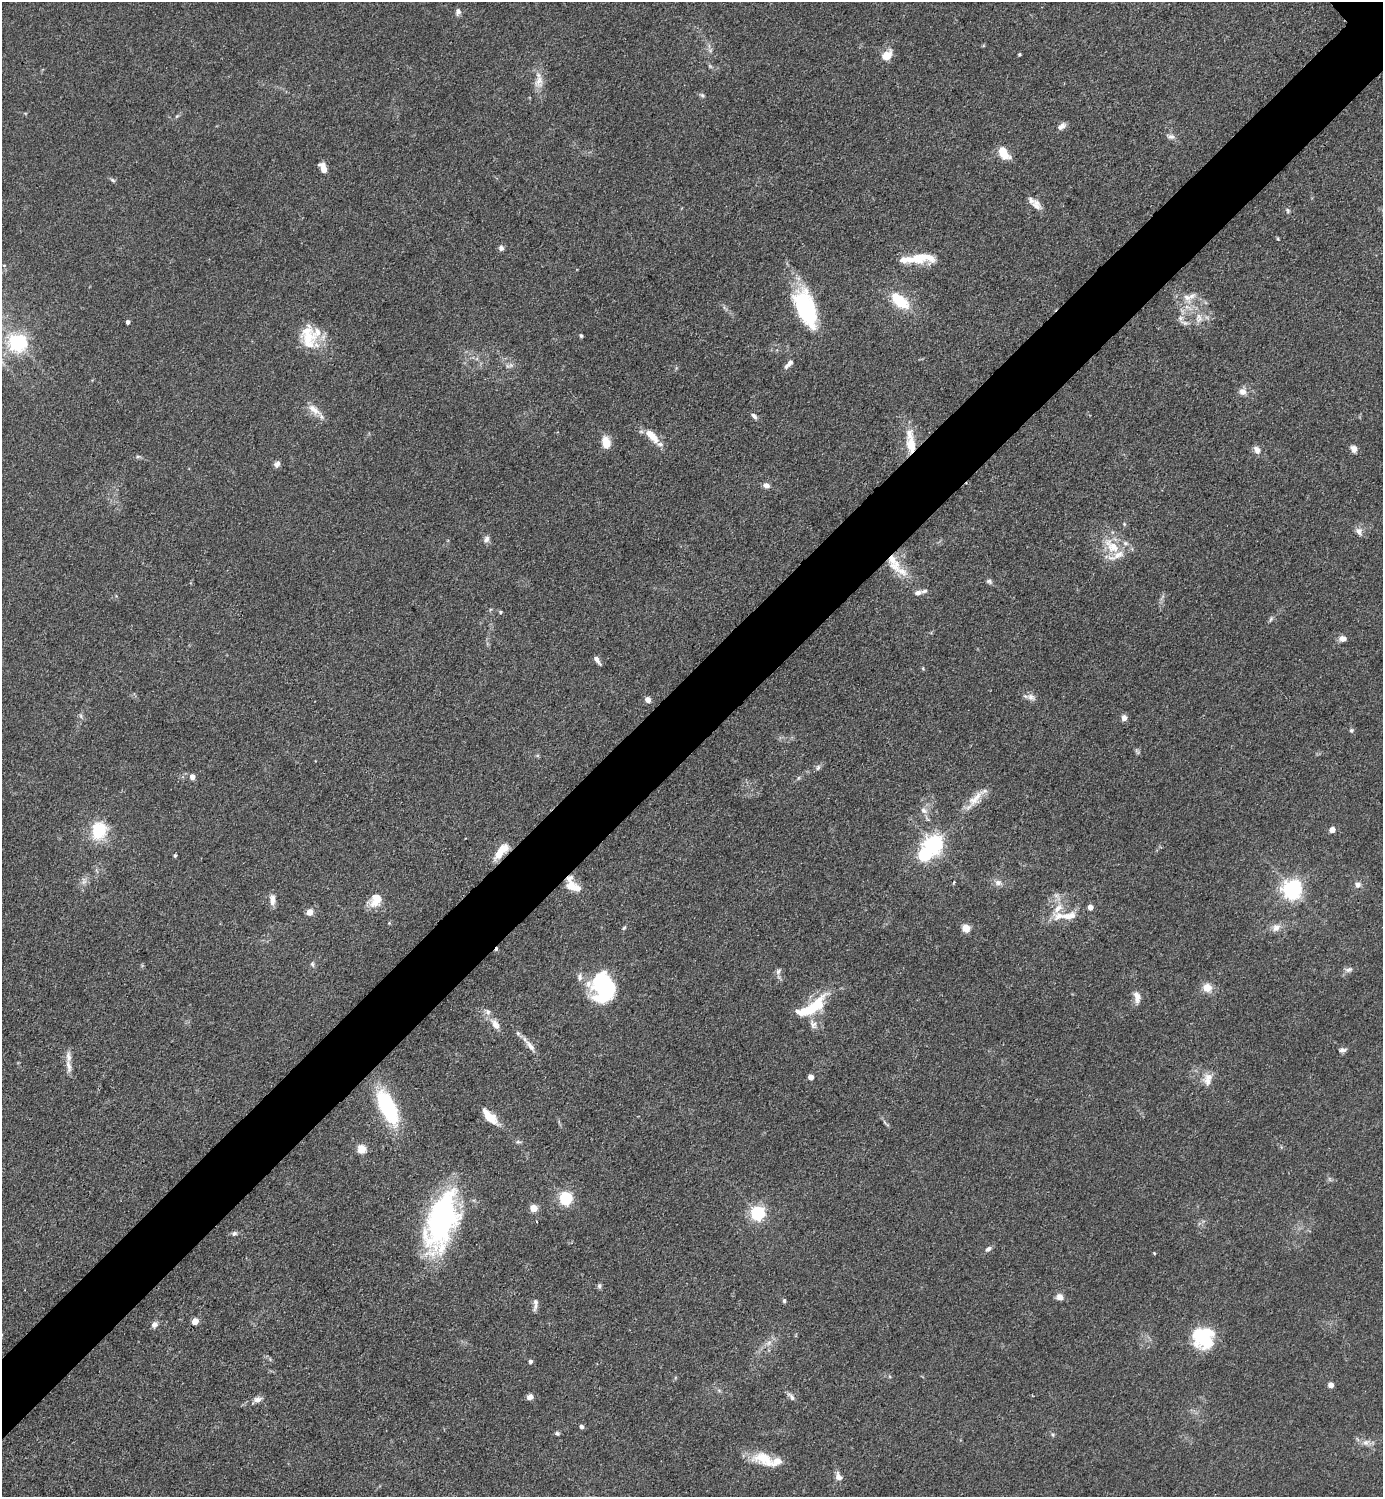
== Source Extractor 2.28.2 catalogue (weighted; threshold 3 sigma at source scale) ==
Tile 7 of 4 x 4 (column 3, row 2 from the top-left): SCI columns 3062-4442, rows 2991-4485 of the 5980 x 5982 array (HDU 1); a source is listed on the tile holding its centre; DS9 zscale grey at full resolution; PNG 1385 x 1499 px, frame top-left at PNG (2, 2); no overlay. Shown black and unused: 5% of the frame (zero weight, under 3 of 4 exposures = <1% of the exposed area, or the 3 px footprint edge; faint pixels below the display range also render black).
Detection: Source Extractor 2.28.2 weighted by HDU 2 'WHT'; one run over the whole footprint, this tile lists its part. Background 0.0863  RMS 0.0063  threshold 0.0286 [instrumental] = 3 sigma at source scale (4.5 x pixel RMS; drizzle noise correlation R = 1.50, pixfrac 1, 0.05/0.05 arcsec/px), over >= 5 px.
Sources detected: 155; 2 too faint to see at this stretch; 3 inside a brighter object's white glare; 1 cosmic-ray / hot-pixel residue — not listed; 26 inside a brighter listed object's ellipse — not listed separately; the other 123 listed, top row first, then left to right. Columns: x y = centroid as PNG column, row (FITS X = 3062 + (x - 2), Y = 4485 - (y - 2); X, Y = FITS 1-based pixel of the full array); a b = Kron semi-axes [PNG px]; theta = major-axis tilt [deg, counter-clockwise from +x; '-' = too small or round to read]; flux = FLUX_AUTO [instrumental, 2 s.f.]
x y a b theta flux
458 12 8 6 81 2.3
1019 54 3 3 - 0.84
887 55 13 9 42 8.1
539 81 21 12 88 7.7
702 96 8 5 -48 1.3
177 116 6 4 33 0.93
1062 126 11 7 38 2.8
1171 137 11 7 -5 2.6
1003 153 15 9 -53 10
323 168 12 7 -63 5.4
113 180 8 5 -28 1.2
1036 205 16 10 -53 5.5
1287 211 8 4 -81 1.1
1278 239 5 3 - 0.62
501 248 7 7 - 2
918 259 27 13 5 16
1187 298 15 8 -55 5.5
900 301 23 11 -41 24
806 308 42 19 -69 61
1199 318 14 9 -89 5.3
128 322 4 4 - 1.7
1185 323 11 6 -16 2.4
581 336 5 4 - 0.87
308 339 32 19 -86 20
18 343 6 6 - 240
790 362 9 6 62 2.1
511 365 7 4 18 1.5
1243 392 10 9 - 4.1
314 410 23 9 -34 6.7
754 416 8 5 -46 2
652 436 19 8 -45 12
606 442 8 6 -73 15
911 445 25 12 -82 14
1354 449 9 7 -65 3.2
1257 450 10 7 -56 3.9
138 456 6 4 19 0.96
277 464 8 6 51 2.7
766 485 8 6 -17 3.2
1124 524 5 5 - 0.8
1359 531 10 9 - 3.4
486 539 11 7 66 2.5
1112 546 28 13 -44 15
895 565 19 17 -80 12
989 581 8 6 -23 1.6
918 593 9 6 16 3.1
500 612 4 4 - 0.96
1271 619 8 5 60 1.3
1342 638 10 7 -1 2.9
597 660 10 4 -53 2.7
923 668 5 4 - 0.68
1031 697 11 8 -18 3.3
648 700 5 5 - 5
81 716 6 4 -71 1.1
1124 718 7 6 - 3.1
1351 730 6 5 - 1.2
818 767 8 5 73 1.7
192 777 4 4 - 5.5
798 778 6 4 71 0.86
975 799 26 11 48 9.6
924 810 10 7 -44 3.2
99 830 16 13 71 28
1332 830 5 5 - 4.4
933 845 7 6 - 310
499 853 21 9 67 8.6
175 856 4 3 - 0.99
83 882 7 4 71 1.8
954 882 4 3 - 0.67
998 883 10 8 -24 3.1
1358 885 8 7 - 2.8
571 886 14 11 -50 8.2
1292 889 7 6 - 340
272 900 14 7 -85 4
376 900 17 12 63 11
1090 907 4 4 - 5.6
309 912 4 4 - 11
1059 916 20 11 3 9.5
389 923 4 4 - 0.57
624 928 7 4 53 0.9
966 928 5 5 - 21
1276 928 11 9 29 4.5
312 964 7 4 -61 1.2
1349 970 10 6 21 2.4
778 972 9 6 59 2
600 983 31 24 -68 59
1207 988 8 7 - 9.5
1137 997 14 8 -82 5
812 1008 41 14 37 27
813 1024 13 8 -62 3.8
496 1025 17 9 -55 5.7
530 1046 23 6 -53 5.1
1343 1050 10 5 3 2
69 1066 18 6 -76 4.5
811 1077 4 4 - 6.6
1209 1077 19 10 19 6.2
388 1107 36 15 -64 61
490 1117 22 9 -45 12
518 1142 8 4 -8 1.2
361 1149 5 5 - 27
565 1198 6 5 - 110
533 1208 5 4 - 15
758 1213 6 6 - 140
441 1221 68 30 73 120
234 1234 7 6 - 1.6
988 1249 8 5 35 2.1
1154 1253 4 3 - 0.53
599 1286 8 5 -81 1.3
1059 1297 7 7 - 3.9
784 1301 5 4 - 1
535 1304 17 5 84 3
195 1321 4 4 - 14
154 1325 9 8 - 2.5
1205 1339 28 21 -28 29
530 1362 4 4 - 2
1331 1385 4 4 - 6
791 1396 14 5 -49 2.3
530 1397 7 6 - 3.1
258 1399 11 7 11 3.2
582 1427 4 4 - 2.1
557 1433 6 4 -12 1.3
1053 1435 6 4 -72 0.85
1366 1442 10 8 11 3.4
764 1458 30 16 -18 17
838 1477 12 7 -67 3.7
Overlapping masked pixels (flux is a lower limit): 1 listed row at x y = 911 445